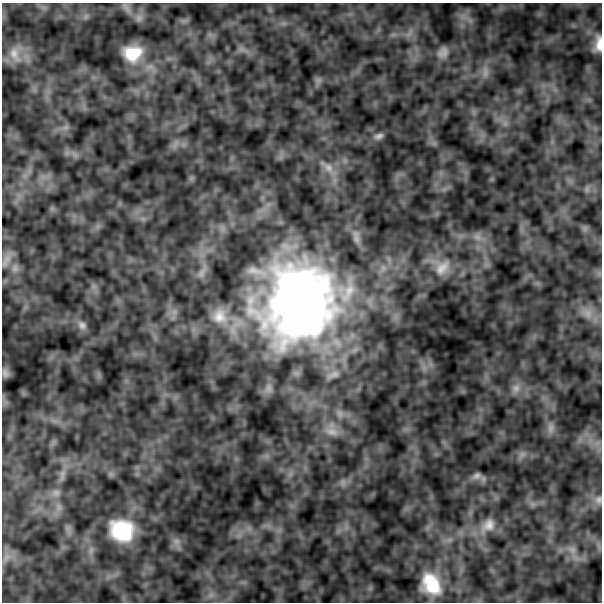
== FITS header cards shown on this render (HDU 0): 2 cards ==
NAXIS1  =                  600 / Width of image
NAXIS2  =                  600 / Height of image

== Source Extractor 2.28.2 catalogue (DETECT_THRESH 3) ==
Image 600 x 600 px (HDU 0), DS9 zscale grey, 1 PNG px = 1 image px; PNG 604 x 604 px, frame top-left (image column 1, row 600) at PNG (2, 3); no overlay
Background 101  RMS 0.03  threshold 0.0888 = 3 sigma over >= 5 px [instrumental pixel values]
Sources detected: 54; all 54 listed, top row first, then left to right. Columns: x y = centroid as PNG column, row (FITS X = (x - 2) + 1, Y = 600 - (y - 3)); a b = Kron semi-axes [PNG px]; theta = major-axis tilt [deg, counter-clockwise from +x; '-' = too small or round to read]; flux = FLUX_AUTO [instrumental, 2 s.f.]
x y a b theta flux
86 16 7 4 19 5.1
463 16 7 7 - 9.9
139 18 9 8 - 9.2
409 33 10 3 45 6.3
599 44 13 5 87 20
443 52 15 12 39 16
132 53 18 15 8 73
15 54 27 18 -89 44
485 72 16 7 87 13
318 80 9 8 - 7.9
505 123 7 6 - 7.2
65 127 11 7 30 9.9
379 136 12 7 17 9.1
175 144 11 5 63 9
75 155 9 5 -45 6.8
327 167 26 11 -38 31
25 176 9 7 1 10
43 177 8 4 -19 7.3
587 189 10 5 90 5
52 208 7 5 0 4.5
585 228 7 5 45 5.3
356 237 22 10 -80 21
477 237 13 10 -39 17
7 259 29 10 63 23
442 267 26 18 44 45
15 268 13 11 75 17
202 272 23 9 59 19
93 286 7 4 -72 6.1
301 302 36 33 51 6400
174 312 7 7 - 9.9
587 313 14 12 -43 22
219 316 24 23 - 58
82 325 14 11 -59 14
424 368 8 4 -72 6.5
5 373 10 7 -81 11
333 375 21 8 23 14
516 388 15 13 49 21
340 414 12 10 -59 13
551 428 15 9 87 14
332 430 24 17 -73 38
522 454 10 8 56 10
62 475 20 7 82 19
477 476 13 9 18 11
343 482 9 7 75 7.9
56 493 13 10 0 16
599 500 13 11 79 15
533 504 7 6 - 6.3
59 507 13 9 -90 16
488 525 24 16 43 36
121 530 23 20 -24 140
176 541 10 8 -45 11
572 550 13 10 -27 19
6 558 17 9 54 18
431 584 21 15 -57 90
At the frame edge (FLAGS 8, measured only in part): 2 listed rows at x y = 599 44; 599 500